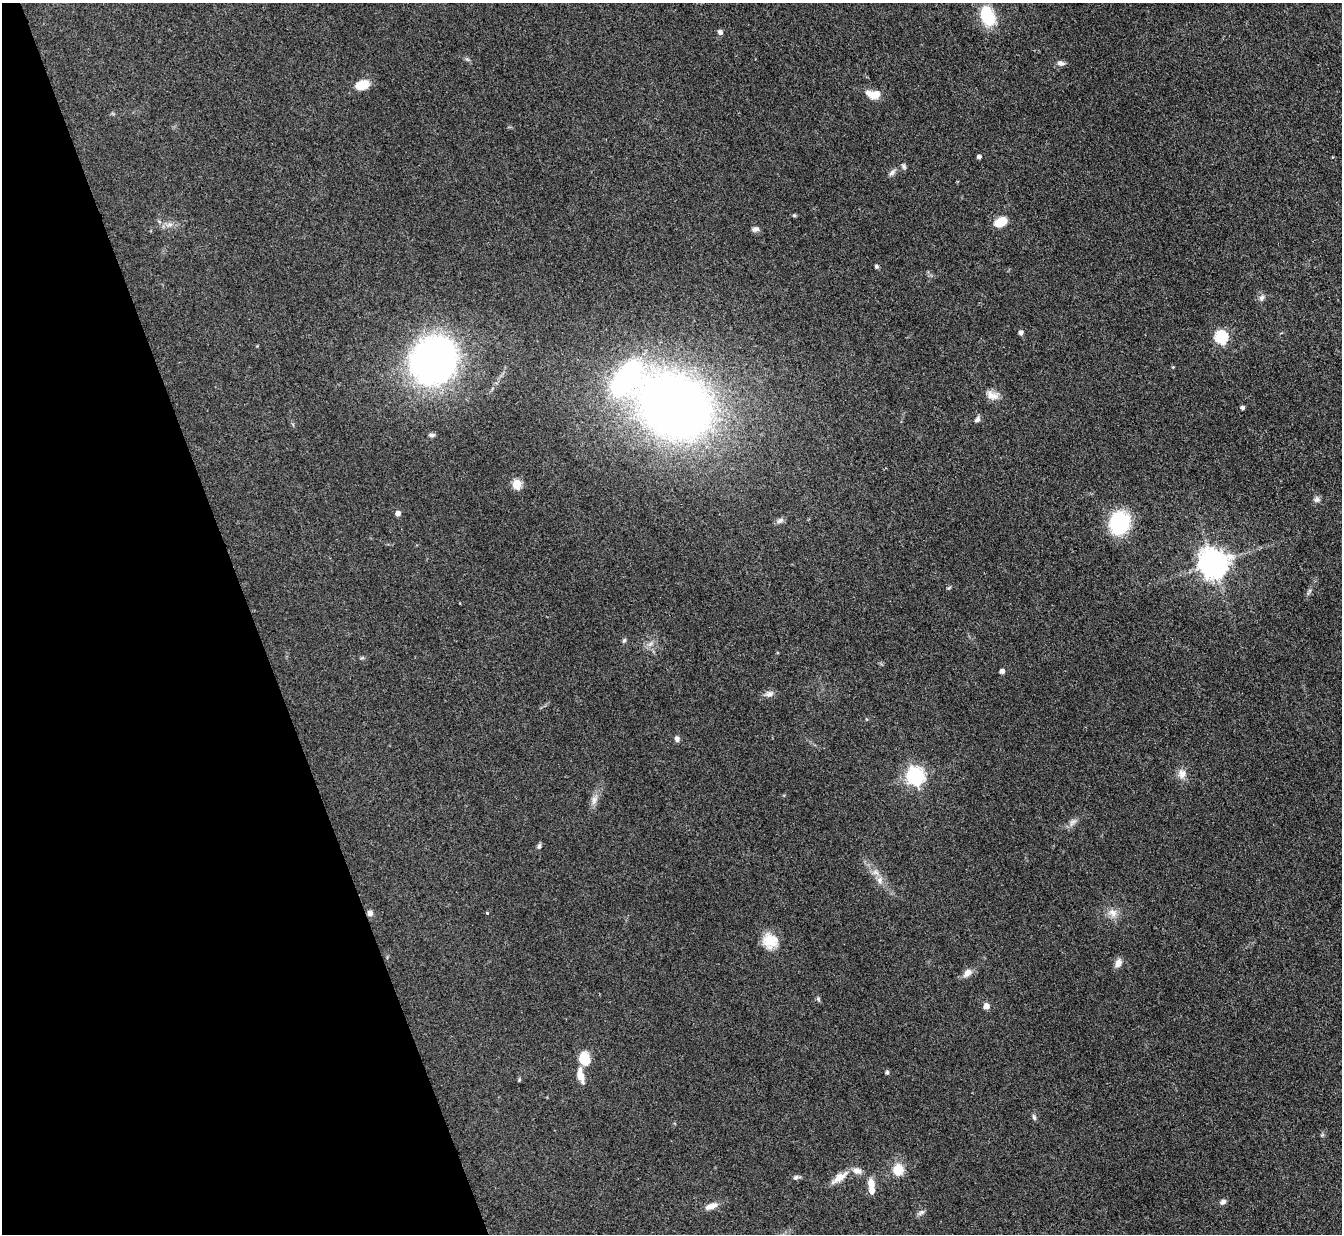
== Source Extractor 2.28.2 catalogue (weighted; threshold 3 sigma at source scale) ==
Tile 5 of 4 x 4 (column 1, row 2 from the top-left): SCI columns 1-1340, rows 2738-3969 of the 5362 x 5347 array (HDU 1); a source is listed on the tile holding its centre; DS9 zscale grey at full resolution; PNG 1344 x 1236 px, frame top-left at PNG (2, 3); no overlay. Shown black and unused: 19% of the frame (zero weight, under 3 of 4 exposures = <1% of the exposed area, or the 3 px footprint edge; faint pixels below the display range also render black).
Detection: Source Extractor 2.28.2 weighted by HDU 2 'WHT'; one run over the whole footprint, this tile lists its part. Background 0.0547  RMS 0.005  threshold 0.0226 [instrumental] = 3 sigma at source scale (4.5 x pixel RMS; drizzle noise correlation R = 1.50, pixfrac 1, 0.05/0.05 arcsec/px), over >= 5 px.
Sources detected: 66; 3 inside a brighter listed object's ellipse — not listed separately; the other 63 listed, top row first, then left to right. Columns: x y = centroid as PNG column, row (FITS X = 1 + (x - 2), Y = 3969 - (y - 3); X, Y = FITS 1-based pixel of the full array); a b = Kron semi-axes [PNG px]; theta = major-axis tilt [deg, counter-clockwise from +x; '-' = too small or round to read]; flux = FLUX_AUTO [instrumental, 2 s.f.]
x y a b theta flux
987 15 27 16 -69 17
720 32 5 5 - 1.7
467 59 7 4 -19 0.79
1060 63 9 6 -12 2
362 85 15 9 17 8.2
874 94 18 9 -8 6.4
979 157 4 4 - 1.6
904 166 7 5 -52 1
892 173 11 5 45 1.6
794 215 5 4 - 0.63
1000 222 12 8 24 8.9
170 224 7 4 18 1.3
755 229 9 6 7 1.5
876 266 5 5 - 0.86
1261 298 8 7 - 1.7
1021 333 5 5 - 1.7
1221 337 6 6 - 60
434 360 35 31 56 270
1173 367 4 4 - 0.43
627 378 50 28 53 87
992 395 18 11 -20 4.4
675 406 54 43 -31 500
1243 407 4 4 - 1.1
977 419 8 6 48 1.5
432 435 8 4 5 1.2
517 484 5 5 - 23
1317 499 8 8 - 1.7
398 513 5 4 - 2.7
780 520 11 6 32 1.7
1119 523 15 14 - 53
1214 563 9 9 - 720
624 640 7 4 62 0.88
650 644 8 5 45 1.6
362 658 6 4 18 0.64
1002 671 4 4 - 2.6
769 694 11 8 16 2.3
677 739 7 6 - 1.6
1182 774 13 10 -79 3.8
915 776 7 7 - 180
594 800 13 7 82 3
1073 822 12 6 38 2.3
539 846 7 5 64 1.2
880 880 10 8 -87 2.6
370 913 6 6 - 2.4
487 913 4 4 - 0.43
1113 913 13 11 -31 4.1
771 942 22 16 -51 9.6
1118 963 12 8 71 2.9
967 973 12 8 47 3.3
818 999 6 5 - 0.77
986 1006 5 5 - 4.7
584 1059 9 7 -84 22
887 1072 5 4 - 1.1
580 1075 19 8 -79 5
519 1080 4 4 - 0.53
1034 1117 8 5 -74 1.1
898 1170 11 10 - 9.9
796 1177 9 5 10 1.3
839 1177 26 8 35 5.9
871 1184 13 8 -79 4.6
1223 1202 8 6 33 1.6
711 1206 16 7 19 4.4
921 1212 11 5 33 1.4
Overlapping masked pixels (flux is a lower limit): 1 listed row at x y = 370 913